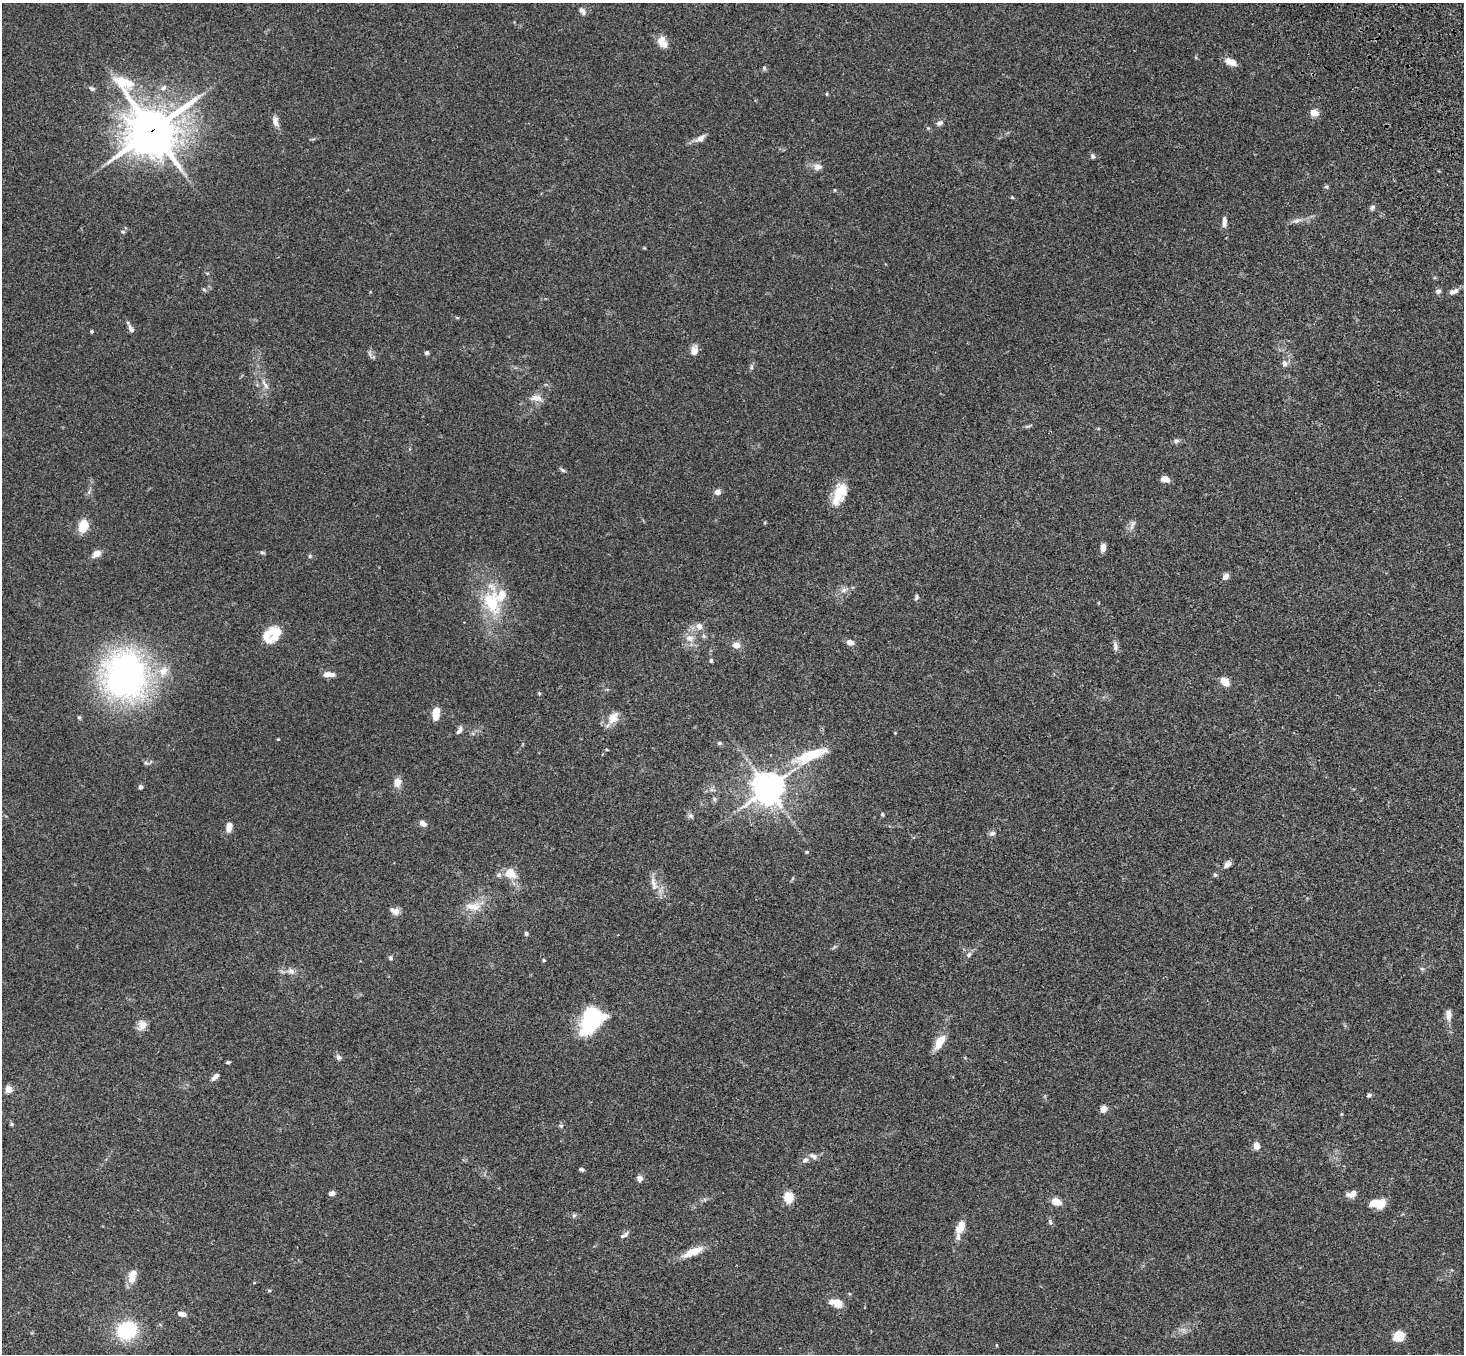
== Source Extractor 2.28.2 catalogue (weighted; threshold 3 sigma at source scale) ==
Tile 10 of 4 x 4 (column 2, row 3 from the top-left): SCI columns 1570-3031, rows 1727-3078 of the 6061 x 6017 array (HDU 1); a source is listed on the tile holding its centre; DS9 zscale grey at full resolution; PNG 1466 x 1356 px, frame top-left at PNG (2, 3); no overlay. Shown black and unused: <1% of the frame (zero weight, under 3 of 4 exposures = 6% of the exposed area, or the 3 px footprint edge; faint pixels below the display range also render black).
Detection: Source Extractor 2.28.2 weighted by HDU 2 'WHT'; one run over the whole footprint, this tile lists its part. Background 0.0593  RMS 0.0053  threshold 0.0237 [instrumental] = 3 sigma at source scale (4.5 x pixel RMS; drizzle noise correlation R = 1.50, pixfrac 1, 0.05/0.05 arcsec/px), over >= 5 px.
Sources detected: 137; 2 inside a brighter object's white glare — not listed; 8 inside a brighter listed object's ellipse — not listed separately; the other 127 listed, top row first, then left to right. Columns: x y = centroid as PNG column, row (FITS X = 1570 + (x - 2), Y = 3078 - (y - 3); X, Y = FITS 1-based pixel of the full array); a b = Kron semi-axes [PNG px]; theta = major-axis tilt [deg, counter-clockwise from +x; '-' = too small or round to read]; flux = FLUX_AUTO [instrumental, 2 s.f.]
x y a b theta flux
582 11 10 5 -52 2.1
662 40 14 9 58 4.1
1230 62 13 7 -23 4.8
764 68 6 5 - 0.86
92 88 9 5 -33 1
163 88 9 6 45 1.8
827 94 5 3 - 0.48
1314 113 6 6 - 5.9
275 122 12 7 -83 3.2
940 123 9 6 27 1.7
152 130 22 18 -57 1500
700 138 14 7 32 3
1093 156 6 5 - 1.2
818 167 12 9 2 2.9
1326 187 6 5 - 0.8
835 190 5 3 - 0.44
1372 208 8 6 67 1.1
1296 221 13 6 9 2.4
1224 222 14 6 89 2.4
123 232 5 5 - 0.78
204 290 6 4 -20 0.71
1438 291 6 6 - 1.6
1454 291 14 6 22 2.7
131 329 11 5 -66 2.3
92 331 3 3 - 0.7
694 350 12 9 76 3.4
426 353 5 5 - 0.86
370 354 7 4 -71 1.1
1284 363 8 7 - 1.9
751 367 9 4 90 1
265 384 17 5 -57 2.8
536 398 18 9 -6 4.1
1176 441 7 6 - 1.4
562 470 8 5 -28 0.96
1165 479 9 6 -15 3.4
717 492 7 6 - 2.2
839 494 27 13 68 13
1132 524 11 5 61 1.9
83 526 12 9 74 10
1103 548 9 6 85 2.6
262 552 7 4 -26 0.8
96 554 12 8 30 3.1
310 556 5 5 - 0.69
1226 576 8 6 58 2.4
844 590 7 6 - 1.7
916 597 7 5 74 1
491 602 47 24 -83 30
699 626 9 8 - 3
277 633 22 9 61 7.6
704 636 7 4 -71 0.87
690 638 11 9 -3 3.9
850 642 8 6 -15 3
737 645 8 7 - 3.7
1115 646 13 6 -76 2
711 661 5 4 - 0.75
163 671 17 13 48 8.2
329 674 14 6 0 3.5
126 675 27 24 -86 250
1225 681 9 7 -46 6.2
539 693 5 3 - 0.53
436 713 14 7 81 8.1
613 718 17 12 54 6.1
459 730 10 5 66 1.9
895 733 4 3 - 0.38
278 739 3 3 - 0.43
719 743 6 5 - 0.88
607 750 4 3 - 0.44
810 755 41 11 21 22
146 763 7 4 -18 0.87
397 782 13 9 78 3.6
141 787 5 5 - 1.3
768 788 10 9 - 850
712 790 7 4 -18 1.1
714 799 7 6 - 1.1
882 814 5 4 - 0.6
691 816 8 7 - 1.4
423 823 10 6 -37 2.1
229 827 11 7 78 3.8
992 833 9 6 14 1.6
807 852 4 4 - 0.48
1227 864 10 6 41 2
511 873 16 13 -32 7.2
1215 875 6 5 - 0.83
653 883 18 8 -74 4.3
473 906 24 10 -5 7
395 911 12 8 -23 2.8
526 933 6 4 -89 0.78
969 955 8 5 50 1.4
391 958 6 5 - 0.98
544 960 4 4 - 0.55
1422 969 6 4 -1 0.77
291 971 10 8 -37 2.4
1448 1015 13 7 -87 3.2
592 1019 17 13 14 68
142 1025 12 10 63 3.8
940 1042 18 8 57 8.1
338 1057 7 7 - 1.5
228 1062 4 3 - 0.77
215 1077 11 5 42 2.3
9 1089 5 4 - 12
1369 1095 6 4 27 0.97
1104 1109 7 6 - 3.9
1341 1114 5 3 - 0.48
11 1124 5 5 - 0.68
561 1126 6 5 - 0.8
1256 1146 7 6 - 3.9
813 1156 12 7 -28 2.2
805 1160 8 7 - 1.9
581 1169 6 3 -12 0.97
639 1178 7 7 - 2
332 1193 6 4 14 2.5
1351 1194 13 8 23 3.2
789 1197 9 6 -80 14
1056 1201 9 7 -28 5.7
1381 1204 13 10 59 6
574 1215 6 5 - 0.94
1050 1222 8 5 -65 1.1
960 1229 13 9 20 3.8
624 1235 14 5 33 1.7
693 1252 28 9 24 8.4
133 1273 13 7 51 4.8
269 1290 6 4 -1 0.54
836 1303 17 8 -15 6.4
182 1314 10 5 -13 2.5
127 1331 19 17 25 31
1399 1336 11 9 41 9.2
996 1345 4 3 - 0.4
Overlapping masked pixels (flux is a lower limit): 1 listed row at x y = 152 130